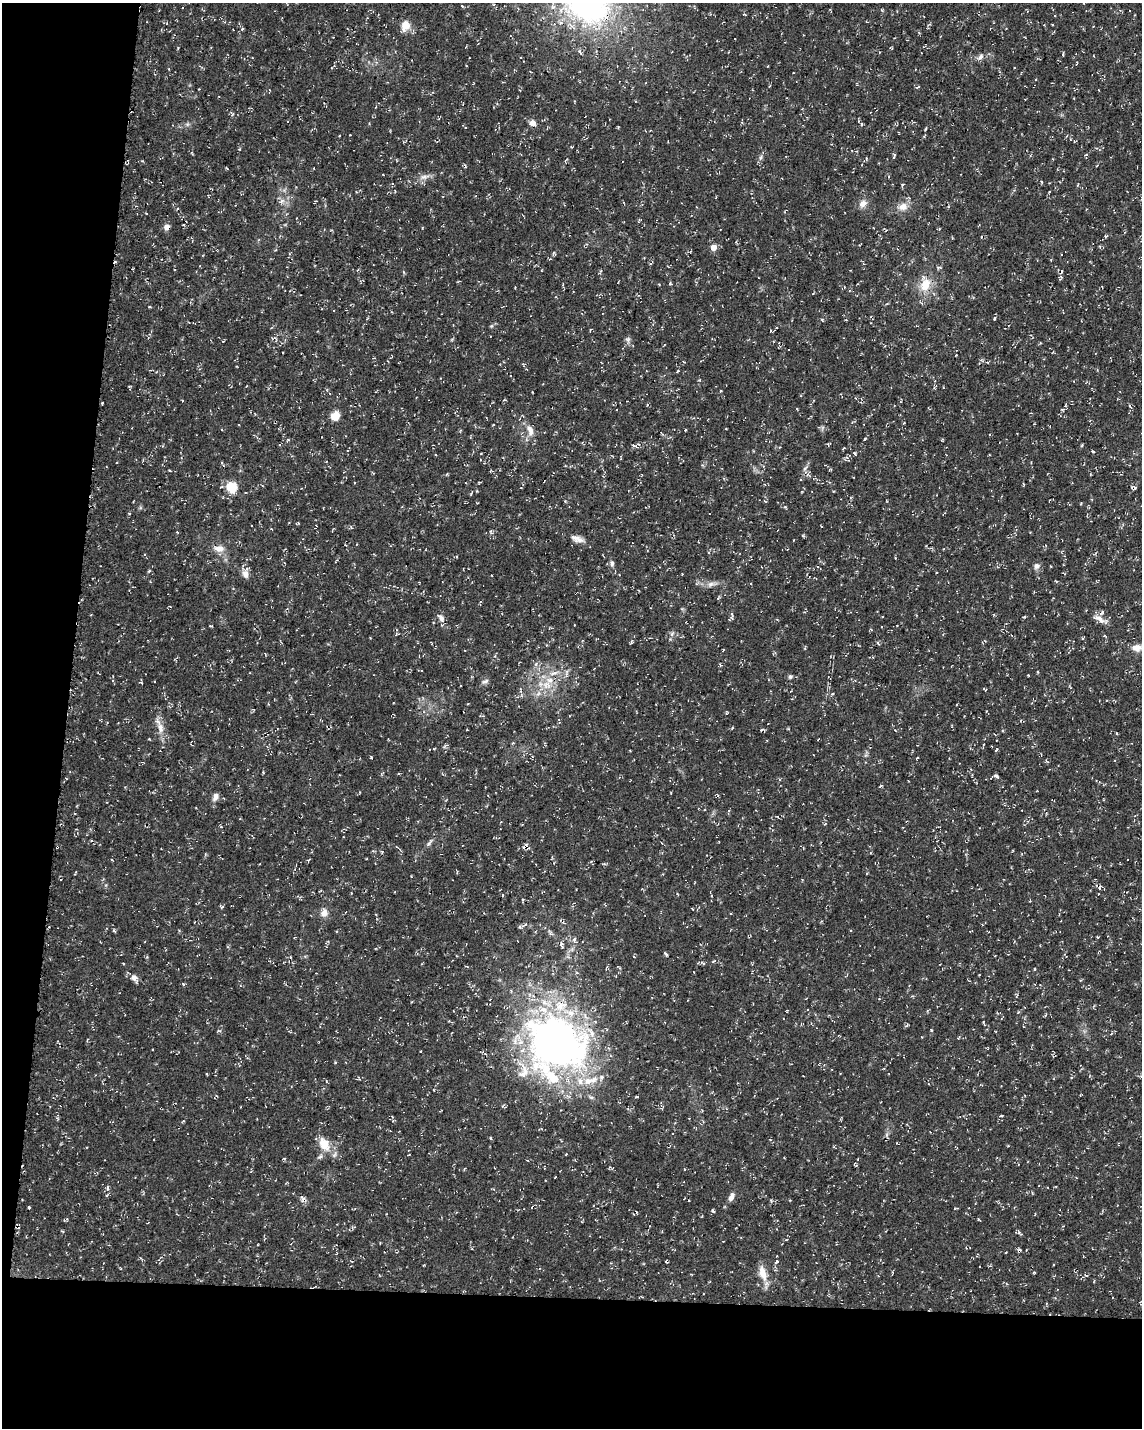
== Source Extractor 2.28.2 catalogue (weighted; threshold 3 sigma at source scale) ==
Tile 9 of 4 x 3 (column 1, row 3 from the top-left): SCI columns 13-1152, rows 294-1719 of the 4576 x 4806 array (HDU 1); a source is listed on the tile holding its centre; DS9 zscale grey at full resolution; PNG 1144 x 1430 px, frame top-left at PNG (2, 3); no overlay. Shown black and unused: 15% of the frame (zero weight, under 3 of 4 exposures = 1% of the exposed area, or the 3 px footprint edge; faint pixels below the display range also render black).
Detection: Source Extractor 2.28.2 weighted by HDU 2 'WHT'; one run over the whole footprint, this tile lists its part. Background 0.0123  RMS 0.0021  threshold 0.00948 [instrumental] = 3 sigma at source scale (4.5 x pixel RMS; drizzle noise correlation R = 1.50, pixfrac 1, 0.0396/0.0396 arcsec/px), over >= 5 px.
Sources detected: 220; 3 inside a brighter object's white glare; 14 cosmic-ray / hot-pixel residue — not listed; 15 inside a brighter listed object's ellipse — not listed separately; the other 188 listed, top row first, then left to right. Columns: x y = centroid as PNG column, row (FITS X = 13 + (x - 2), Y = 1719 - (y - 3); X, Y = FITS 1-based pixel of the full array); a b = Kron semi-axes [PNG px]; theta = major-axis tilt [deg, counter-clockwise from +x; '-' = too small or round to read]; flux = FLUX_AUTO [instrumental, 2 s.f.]
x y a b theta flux
586 4 50 36 -34 61
462 6 4 3 - 0.24
867 22 3 2 - 0.18
405 26 14 10 76 2.2
242 29 5 3 - 0.26
580 52 9 4 -64 0.42
1063 54 6 2 85 0.25
980 57 11 6 37 0.89
1077 63 5 2 - 0.15
918 87 6 3 26 0.24
199 89 2 2 - 0.16
532 123 9 8 - 1
862 124 5 3 - 0.26
925 129 4 3 - 0.2
1066 136 4 3 - 0.2
1086 155 4 4 - 0.27
894 156 9 3 73 0.31
761 157 9 4 71 0.53
314 168 3 2 - 0.12
424 177 16 6 12 1.3
1077 185 5 3 - 0.21
208 195 3 3 - 0.17
716 197 4 2 - 0.14
281 201 7 4 45 0.55
314 202 5 2 - 0.2
863 204 11 9 46 1.4
903 207 14 10 14 2
167 227 8 7 - 1
1105 236 5 3 - 0.21
713 248 6 5 - 1.9
554 254 6 4 -74 0.31
644 258 2 2 - 0.14
600 272 7 3 68 0.28
670 283 4 4 - 0.25
925 284 19 13 71 4.1
149 306 4 2 - 0.18
994 318 6 3 81 0.27
822 320 5 3 - 0.21
491 326 6 4 44 0.3
590 330 4 2 - 0.17
628 339 7 7 - 0.6
223 341 4 3 - 0.18
1053 352 3 3 - 0.16
956 355 3 2 - 0.15
684 362 4 2 - 0.16
987 362 5 3 - 0.25
678 371 3 3 - 0.26
1074 381 3 2 - 0.13
720 391 4 2 - 0.17
182 400 3 2 - 0.16
504 400 5 3 - 0.19
102 403 3 2 - 0.2
1130 406 6 4 -58 0.3
335 416 8 8 - 2.7
904 423 3 2 - 0.16
493 425 4 2 - 0.14
822 428 7 4 72 0.35
530 431 17 9 -73 1.9
257 437 5 4 - 0.29
288 439 5 3 - 0.21
864 439 4 3 - 0.18
829 444 6 4 20 0.26
635 446 11 5 8 0.85
473 451 3 2 - 0.16
1093 451 4 3 - 0.24
855 453 6 4 -47 0.3
481 454 3 2 - 0.14
805 468 9 4 54 0.61
830 469 5 3 - 0.17
479 482 4 3 - 0.21
232 487 6 5 - 16
1133 488 7 4 -16 0.37
472 492 6 3 71 0.21
821 526 3 2 - 0.13
177 532 4 2 - 0.19
491 532 6 3 -63 0.31
803 536 4 3 - 0.29
577 539 19 8 -19 1.5
219 549 15 8 -5 1.7
787 550 3 2 - 0.12
612 564 8 6 -88 0.68
817 566 4 2 - 0.15
1036 566 8 8 - 0.81
149 571 5 3 - 0.23
245 574 13 8 -68 1.4
682 574 2 2 - 0.11
712 584 17 6 16 1.2
718 598 5 4 - 0.25
480 604 7 2 82 0.26
732 614 6 4 -69 0.33
91 615 4 2 - 0.15
1024 617 4 3 - 0.22
441 618 14 7 -54 1.2
1099 618 20 8 -30 1.8
211 626 3 2 - 0.27
672 634 8 5 69 0.57
1104 635 4 4 - 0.22
1083 638 5 2 - 0.18
148 640 2 2 - 0.14
631 641 6 4 89 0.29
878 643 7 3 -55 0.28
1137 648 14 10 3 1.6
536 664 7 4 54 0.44
720 665 6 4 -32 0.27
1038 672 3 2 - 0.25
554 673 17 5 12 1.5
566 674 16 5 84 0.8
790 677 6 6 - 0.42
485 681 11 6 22 0.61
547 685 15 13 -37 3.4
832 694 4 3 - 0.21
160 728 18 9 -76 2.2
732 728 4 3 - 0.23
513 743 5 4 - 0.2
996 750 6 3 55 0.21
371 757 4 3 - 0.18
917 758 3 2 - 0.22
263 773 3 3 - 0.21
398 774 4 2 - 0.18
972 775 3 3 - 0.19
996 776 7 4 -43 0.56
880 786 5 3 - 0.2
360 792 4 3 - 0.16
215 797 10 7 66 1
240 819 3 2 - 0.13
221 827 5 3 - 0.19
429 843 14 4 54 0.7
526 847 10 6 -22 0.89
373 851 4 3 - 0.21
309 860 7 2 45 0.2
259 864 3 2 - 0.14
522 900 5 3 - 0.27
692 909 3 2 - 0.18
324 912 12 10 82 1.5
520 927 9 5 20 0.53
114 931 6 3 -37 0.24
550 933 8 4 -59 0.49
561 944 8 4 -77 0.59
666 954 6 3 -47 0.38
147 957 4 4 - 0.23
290 957 5 3 - 0.18
634 957 4 3 - 0.2
714 961 7 4 29 0.36
703 963 9 3 -27 0.37
1034 969 4 3 - 0.16
135 978 11 6 -52 1.2
183 984 5 4 - 0.23
511 990 4 4 - 0.2
984 1024 8 3 -57 0.31
907 1025 5 4 - 0.26
931 1030 3 3 - 0.25
959 1037 4 3 - 0.21
558 1045 68 56 2 91
420 1051 3 2 - 0.17
359 1078 6 2 -59 0.2
433 1090 3 2 - 0.16
636 1097 5 3 - 0.19
661 1105 5 4 - 0.38
1000 1116 6 3 12 0.25
392 1117 6 4 -48 0.47
183 1121 5 3 - 0.22
490 1138 4 3 - 0.31
1119 1143 5 2 - 0.18
324 1144 17 12 -61 4.1
566 1154 3 2 - 0.16
284 1158 5 3 - 0.2
856 1165 5 3 - 0.21
609 1167 4 3 - 0.19
464 1169 4 2 - 0.2
684 1169 4 2 - 0.16
107 1188 5 4 - 0.52
731 1197 11 6 64 1.2
303 1199 11 6 -55 0.77
29 1207 3 3 - 0.37
955 1208 6 2 14 0.18
713 1211 5 4 - 0.35
979 1220 5 2 - 0.17
62 1231 4 3 - 0.21
662 1231 3 3 - 0.17
1019 1233 8 4 -43 0.36
380 1243 2 2 - 0.18
142 1259 8 2 -69 0.26
352 1261 5 2 - 0.18
777 1261 3 3 - 0.68
666 1262 4 3 - 0.2
1034 1272 4 3 - 0.18
763 1273 22 9 -74 3
1086 1275 5 4 - 0.27
Overlapping masked pixels (flux is a lower limit): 7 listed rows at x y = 586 4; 167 227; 925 284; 1133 488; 526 847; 558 1045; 303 1199
Isophote crosses this tile's border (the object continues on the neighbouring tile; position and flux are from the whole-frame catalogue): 1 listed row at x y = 586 4
Unlisted compact peaks at least as high as the median listed source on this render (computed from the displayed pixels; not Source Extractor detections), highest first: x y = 785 507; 335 1062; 239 149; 187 124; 1018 1012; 222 907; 178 48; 1028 675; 106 885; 1041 182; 1081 503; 565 501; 1117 733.